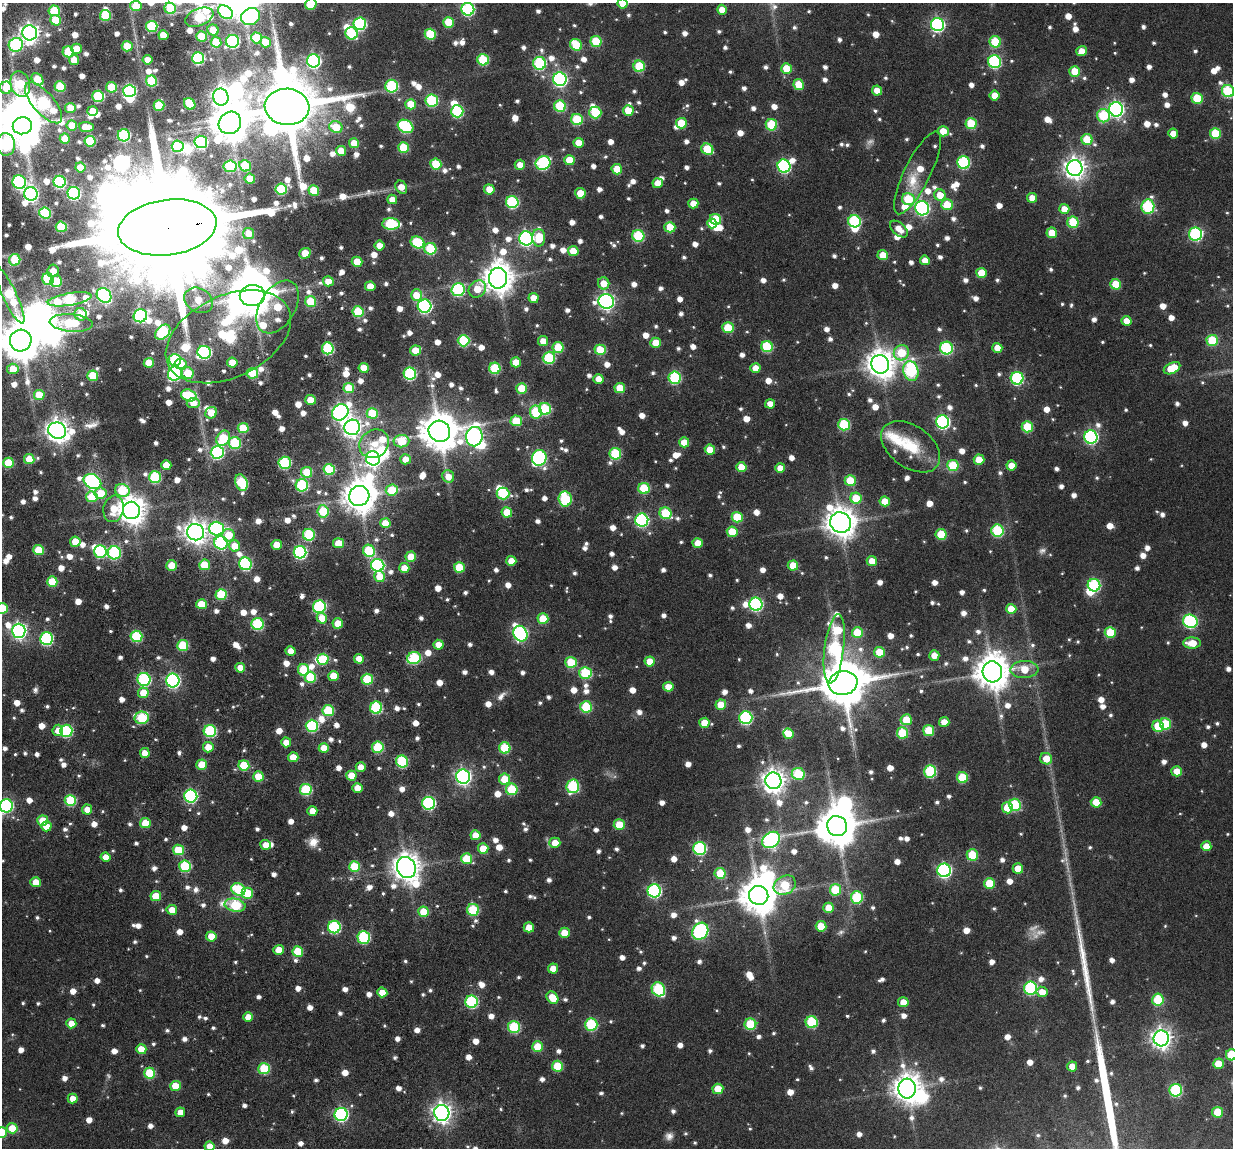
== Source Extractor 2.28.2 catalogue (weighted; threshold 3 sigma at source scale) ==
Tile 11 of 4 x 4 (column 3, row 3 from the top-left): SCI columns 2597-3827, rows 1371-2516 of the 5280 x 5236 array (HDU 1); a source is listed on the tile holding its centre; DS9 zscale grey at full resolution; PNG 1235 x 1150 px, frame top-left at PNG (2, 3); each listed source drawn as its Kron ellipse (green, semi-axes under 4 px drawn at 4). Shown black and unused: <1% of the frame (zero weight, under 3 of 6 exposures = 11% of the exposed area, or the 3 px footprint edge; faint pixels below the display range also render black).
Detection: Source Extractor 2.28.2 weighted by HDU 2 'WHT'; one run over the whole footprint, this tile lists its part. Background 0.0889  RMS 0.0097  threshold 0.0396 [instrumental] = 3 sigma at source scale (4.09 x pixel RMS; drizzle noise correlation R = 1.36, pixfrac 0.8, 0.05/0.05 arcsec/px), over >= 5 px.
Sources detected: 1317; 5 too faint to see at this stretch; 32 inside a brighter object's white glare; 1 cosmic-ray / hot-pixel residue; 2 long thin detections or spike segments (spike, bleed or trail) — neither listed nor drawn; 19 inside a brighter listed object's ellipse — not listed separately; of the other 1258, all 500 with FLUX_AUTO >= 11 (the completeness limit of this list) listed and drawn (758 fainter detections not listed), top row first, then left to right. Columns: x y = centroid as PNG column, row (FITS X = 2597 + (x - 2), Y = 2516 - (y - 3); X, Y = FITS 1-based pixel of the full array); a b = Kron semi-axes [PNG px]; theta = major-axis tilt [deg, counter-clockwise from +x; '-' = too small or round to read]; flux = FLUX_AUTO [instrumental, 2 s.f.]
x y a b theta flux
622 3 5 5 - 16
311 4 6 5 - 35
136 6 5 5 - 31
170 8 6 5 - 49
468 9 6 6 - 130
722 10 5 5 - 11
54 11 6 5 - 49
225 12 8 6 -42 100
105 15 5 5 - 50
199 17 15 8 22 88
251 17 10 8 27 95
55 20 5 5 - 27
449 22 5 5 - 32
360 24 6 6 - 120
937 24 7 6 - 190
152 26 5 5 - 63
213 30 6 5 - 19
30 33 7 7 - 540
351 33 6 6 - 57
430 34 5 5 - 48
163 35 5 5 - 19
201 36 5 5 - 32
257 38 6 5 - 41
232 41 6 6 - 150
596 41 5 5 - 50
216 42 5 5 - 26
265 42 5 5 - 24
995 42 6 5 - 48
16 45 7 7 - 110
576 45 6 5 - 42
127 46 5 5 - 27
77 49 5 5 - 19
1081 51 5 5 - 13
68 52 5 5 - 47
198 58 6 6 - 100
74 60 5 5 - 16
147 60 5 4 - 11
483 60 6 5 - 61
314 61 6 6 - 180
994 62 6 6 - 130
540 63 6 6 - 110
639 66 5 5 - 53
786 68 5 5 - 25
1075 71 5 5 - 29
37 79 7 5 -48 27
560 79 7 6 - 230
151 81 5 5 - 62
20 84 13 9 -72 64
799 85 5 5 - 29
392 86 6 6 - 100
60 87 5 5 - 43
111 87 5 5 - 35
6 88 6 6 - 20
877 90 5 5 - 12
129 91 6 6 - 170
1228 91 6 6 - 84
98 96 6 5 - 75
995 96 5 5 - 15
221 97 8 7 - 500
1197 98 5 5 - 44
432 100 6 6 - 100
44 103 25 10 -49 120
190 104 6 5 - 37
411 104 5 5 - 28
159 105 5 5 - 40
560 106 6 5 - 60
287 107 22 18 -5 11000
70 108 5 5 - 19
1116 109 7 7 - 290
628 110 5 5 - 24
93 111 5 5 - 14
457 111 6 6 - 95
595 112 6 6 - 59
1103 116 6 6 - 67
577 119 6 5 - 58
230 123 12 10 45 2700
681 123 5 5 - 32
971 124 5 5 - 49
72 125 5 5 - 26
771 125 6 5 - 52
22 126 10 8 12 3000
405 126 8 6 -29 110
86 127 7 5 -6 23
336 127 7 5 -26 28
943 131 5 5 - 16
1173 133 5 5 - 14
1215 133 5 5 - 46
124 135 6 6 - 87
65 139 5 5 - 20
1087 139 5 5 - 38
90 141 5 5 - 58
201 142 6 6 - 130
354 143 5 5 - 18
579 143 5 5 - 17
6 144 11 9 -83 120
178 146 6 5 - 79
403 147 5 5 - 36
707 149 6 5 - 44
341 151 5 5 - 19
569 160 5 5 - 24
964 162 6 6 - 110
543 163 7 6 - 120
436 164 5 5 - 43
520 165 5 5 - 12
230 166 6 6 - 71
245 166 6 5 - 52
784 166 6 6 - 140
80 167 5 5 - 21
1075 168 8 7 - 730
617 169 5 5 - 25
917 173 46 13 64 32
250 179 5 5 - 28
19 182 7 6 - 140
60 182 6 6 - 120
658 183 5 5 - 14
401 187 7 5 -55 12
281 189 6 5 - 69
489 189 5 5 - 16
314 190 5 5 - 34
74 193 6 6 - 130
580 193 5 5 - 21
31 194 7 6 - 250
940 195 6 5 - 17
1032 198 5 5 - 12
392 199 5 5 - 11
908 199 6 6 - 48
512 202 6 6 - 98
693 203 5 5 - 14
947 205 5 5 - 33
1148 206 7 6 - 110
922 208 7 7 - 230
1064 209 5 5 - 14
45 213 6 5 - 70
716 219 6 5 - 41
854 221 6 6 - 100
1073 222 6 5 - 51
391 224 9 6 0 77
712 224 5 4 - 15
61 227 5 5 - 50
167 227 49 27 8 58000
670 227 5 5 - 32
899 229 10 6 -42 11
1052 233 5 5 - 21
249 234 5 5 - 20
1195 234 6 6 - 140
638 236 6 6 - 69
526 238 7 6 - 240
539 238 9 6 -90 28
417 242 7 5 -23 65
380 245 5 5 - 12
430 249 6 5 - 63
573 251 5 5 - 23
305 253 5 5 - 23
883 255 5 5 - 19
15 260 6 5 - 49
925 260 5 4 - 11
357 262 5 5 - 23
53 271 6 5 - 11
981 273 5 5 - 23
498 278 10 9 - 1600
48 279 6 5 - 53
56 281 6 5 - 36
328 281 5 5 - 14
604 283 6 5 - 16
1116 284 5 5 - 31
370 286 5 5 - 16
477 289 9 8 - 19
458 290 6 6 - 120
9 295 31 7 -65 73
104 295 8 6 -47 210
416 295 5 5 - 16
252 296 13 10 9 2600
534 298 5 5 - 13
70 299 22 6 10 120
199 300 15 12 -29 26
606 301 8 7 - 330
311 302 5 5 - 46
424 306 7 6 - 190
277 307 29 17 59 49
358 312 5 5 - 52
81 314 6 6 - 23
140 316 7 6 - 150
1126 321 5 5 - 13
71 323 21 8 -5 68
728 328 5 5 - 38
163 332 9 6 45 100
228 337 66 40 25 220
21 340 11 10 - 3300
1212 340 5 5 - 52
464 341 6 5 - 72
543 341 5 5 - 12
656 343 5 5 - 21
558 347 5 5 - 40
767 347 6 5 - 58
328 348 6 6 - 84
946 348 6 6 - 110
997 348 5 5 - 13
415 350 5 5 - 20
600 350 5 5 - 41
204 352 7 6 - 150
901 353 8 7 - 40
549 358 6 6 - 71
175 360 6 6 - 85
232 362 5 5 - 19
516 362 5 5 - 15
149 363 5 5 - 23
181 364 6 5 - 12
880 364 9 8 - 1400
364 368 5 5 - 22
495 368 5 5 - 58
755 368 5 5 - 13
1172 368 9 5 27 31
13 369 5 5 - 18
911 371 10 7 -76 110
188 373 6 5 - 31
253 373 5 5 - 46
175 374 7 6 - 160
410 374 6 6 - 110
93 376 5 5 - 34
675 378 6 6 - 100
1017 378 6 6 - 130
598 379 5 5 - 12
349 388 5 5 - 32
522 388 5 5 - 32
620 388 5 5 - 26
39 395 5 5 - 30
189 395 8 5 -16 52
310 400 5 5 - 20
193 403 6 5 - 13
770 404 5 4 - 12
545 409 6 6 - 64
340 412 9 7 42 330
536 412 6 6 - 54
211 413 6 5 - 23
372 413 5 5 - 40
516 421 5 5 - 39
943 422 6 6 - 180
844 425 6 6 - 76
352 427 8 7 - 560
1027 427 5 5 - 46
243 428 5 5 - 37
57 431 9 8 - 850
439 431 11 10 - 2800
474 437 10 8 82 340
1091 437 7 6 - 170
223 438 8 6 58 54
401 441 8 6 6 36
684 442 5 5 - 16
235 443 6 6 - 68
374 444 15 13 37 20
911 447 33 21 -36 39
710 450 5 5 - 19
217 452 6 6 - 160
615 454 6 5 - 67
373 458 7 7 - 340
539 458 8 7 - 190
29 459 5 5 - 26
405 459 5 5 - 12
979 460 5 5 - 22
8 463 5 5 - 38
285 463 6 6 - 92
166 465 5 5 - 16
1011 465 5 5 - 14
953 466 5 5 - 44
741 467 5 5 - 18
780 468 5 4 - 12
329 470 6 5 - 58
307 472 5 5 - 28
448 476 6 5 - 11
155 477 6 6 - 78
92 481 9 7 -27 220
850 481 5 5 - 29
241 483 8 6 -69 76
302 485 6 6 - 96
644 488 6 5 - 50
122 490 7 6 - 55
392 490 6 5 - 33
101 493 6 5 - 18
503 493 6 6 - 67
359 496 10 9 - 2000
92 497 6 5 - 32
856 498 5 5 - 28
565 499 7 6 - 85
885 501 5 5 - 17
114 509 13 10 78 20
131 510 9 8 - 1300
323 511 6 5 - 54
507 512 5 5 - 24
666 513 6 5 - 52
737 517 5 5 - 40
642 520 6 6 - 160
385 523 5 5 - 21
840 523 11 10 - 1600
216 529 7 7 - 150
997 531 6 6 - 89
196 532 8 8 - 830
732 532 5 5 - 26
941 534 5 5 - 40
229 535 6 6 - 24
309 535 6 6 - 79
75 542 5 5 - 23
221 543 7 6 - 120
339 543 5 5 - 24
698 543 5 5 - 15
277 545 5 5 - 17
235 546 6 5 - 16
39 550 5 5 - 37
369 551 6 5 - 57
100 552 6 6 - 97
300 552 6 6 - 160
114 553 6 6 - 99
411 557 5 5 - 23
511 561 5 5 - 13
872 561 5 5 - 15
245 564 6 6 - 120
205 565 5 5 - 34
378 565 6 6 - 150
793 565 5 5 - 20
172 566 5 5 - 25
459 567 5 5 - 31
404 568 5 5 - 15
379 576 6 5 - 18
52 582 5 5 - 40
1094 585 6 6 - 110
221 594 5 5 - 55
201 604 5 5 - 20
756 604 6 6 - 150
319 607 6 6 - 120
2 608 5 5 - 41
1011 609 5 5 - 20
322 618 5 5 - 15
543 619 5 5 - 32
1190 621 7 6 - 160
338 623 5 5 - 18
257 624 6 6 - 88
19 631 7 6 - 280
1110 632 5 5 - 40
857 633 5 5 - 30
520 634 8 6 -59 210
136 636 6 5 - 74
46 639 6 6 - 120
1192 643 9 5 -2 17
183 645 5 5 - 50
439 645 5 5 - 13
834 649 35 9 83 190
291 651 5 4 - 11
879 652 5 5 - 25
934 656 5 5 - 11
414 658 7 6 - 95
323 659 5 5 - 39
359 659 5 5 - 13
650 661 5 5 - 17
571 662 5 5 - 39
240 668 5 5 - 13
1024 669 14 8 2 23
303 670 6 5 - 50
992 672 10 10 - 2200
585 673 6 6 - 63
333 676 5 5 - 20
310 677 5 5 - 46
144 679 6 6 - 130
367 679 5 5 - 50
173 681 7 6 - 210
843 683 14 12 11 5400
668 687 5 5 - 18
143 693 5 5 - 19
721 705 5 5 - 23
586 707 6 5 - 60
376 708 6 6 - 95
328 710 6 5 - 55
142 718 7 6 - 65
746 718 6 6 - 140
906 720 5 5 - 28
944 722 5 5 - 12
704 723 5 5 - 18
1165 724 5 5 - 42
312 726 6 6 - 98
1158 726 5 5 - 33
58 730 6 5 - 11
66 731 6 6 - 110
210 731 6 6 - 98
929 731 5 5 - 40
902 733 6 5 - 54
789 734 5 5 - 19
286 742 5 5 - 11
208 747 5 5 - 15
378 747 6 5 - 61
324 748 5 5 - 17
505 748 5 5 - 52
145 753 5 5 - 15
293 757 5 5 - 17
1046 759 6 5 - 16
402 762 6 6 - 82
202 765 5 5 - 23
244 765 5 5 - 42
361 767 5 4 - 11
930 771 6 6 - 95
1177 771 5 5 - 16
798 774 6 6 - 58
258 776 5 5 - 25
351 776 5 5 - 22
463 777 7 7 - 320
962 778 5 5 - 43
504 779 5 5 - 24
773 781 8 8 - 880
573 786 7 6 - 95
358 788 5 5 - 15
306 789 6 5 - 68
512 789 6 6 - 51
191 796 6 6 - 160
70 800 6 5 - 64
1096 802 5 5 - 22
429 803 6 6 - 140
1015 805 6 6 - 64
6 806 6 6 - 130
1007 808 5 5 - 27
87 809 5 5 - 12
312 811 5 5 - 13
43 821 5 5 - 25
145 823 5 5 - 26
619 825 5 5 - 25
46 826 5 5 - 14
837 826 10 9 - 3200
476 835 5 5 - 16
771 840 9 7 35 240
555 843 5 5 - 14
266 845 5 4 - 14
1206 846 5 5 - 15
483 848 5 5 - 19
700 848 6 6 - 120
178 850 5 5 - 35
972 855 5 5 - 45
106 857 5 4 - 11
466 859 5 5 - 33
185 866 6 6 - 73
355 867 5 5 - 42
406 867 11 9 -62 1400
1018 869 5 5 - 17
944 870 7 6 - 210
720 873 5 5 - 32
36 882 5 5 - 17
990 883 5 5 - 36
785 885 11 9 26 43
238 889 7 6 - 50
835 890 6 5 - 46
654 891 6 6 - 170
247 893 5 5 - 31
759 895 10 9 - 2800
156 896 5 5 - 24
857 897 6 6 - 77
235 905 10 6 -11 73
829 908 5 5 - 24
172 910 5 5 - 13
473 910 6 6 - 63
424 912 5 5 - 35
821 926 5 5 - 24
334 927 6 6 - 110
529 927 5 5 - 18
700 931 9 7 53 210
564 933 5 5 - 17
211 936 5 5 - 18
364 937 6 6 - 97
279 950 5 5 - 17
298 952 5 5 - 32
553 968 5 5 - 13
1031 988 6 6 - 130
658 989 7 6 - 90
382 992 5 5 - 15
1042 992 6 5 - 12
552 998 6 5 - 21
1158 1000 6 6 - 48
472 1002 6 6 - 110
903 1002 5 5 - 14
248 1017 5 4 - 11
812 1022 6 6 - 74
71 1023 5 5 - 14
591 1024 6 6 - 86
750 1024 6 6 - 58
514 1027 6 6 - 73
1161 1038 8 7 - 620
538 1047 5 5 - 32
141 1049 5 5 - 20
1231 1055 5 5 - 49
1218 1064 5 5 - 22
557 1066 5 5 - 38
1072 1066 5 5 - 13
264 1069 6 5 - 56
149 1073 5 5 - 48
175 1086 5 5 - 24
718 1089 5 5 - 24
907 1089 10 9 - 1300
1176 1090 6 6 - 100
73 1099 5 5 - 12
180 1112 5 4 - 11
1218 1112 5 5 - 31
442 1113 8 7 - 580
341 1114 6 6 - 170
12 1128 5 5 - 19
2 1132 5 5 - 25
209 1146 5 5 - 12
Overlapping masked pixels (flux is a lower limit): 1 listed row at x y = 167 227
Isophote crosses this tile's border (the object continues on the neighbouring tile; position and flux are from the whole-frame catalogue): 14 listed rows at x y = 622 3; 311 4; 136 6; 170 8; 468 9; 1228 91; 22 126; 6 144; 21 340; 2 608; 6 806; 1231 1055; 2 1132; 209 1146